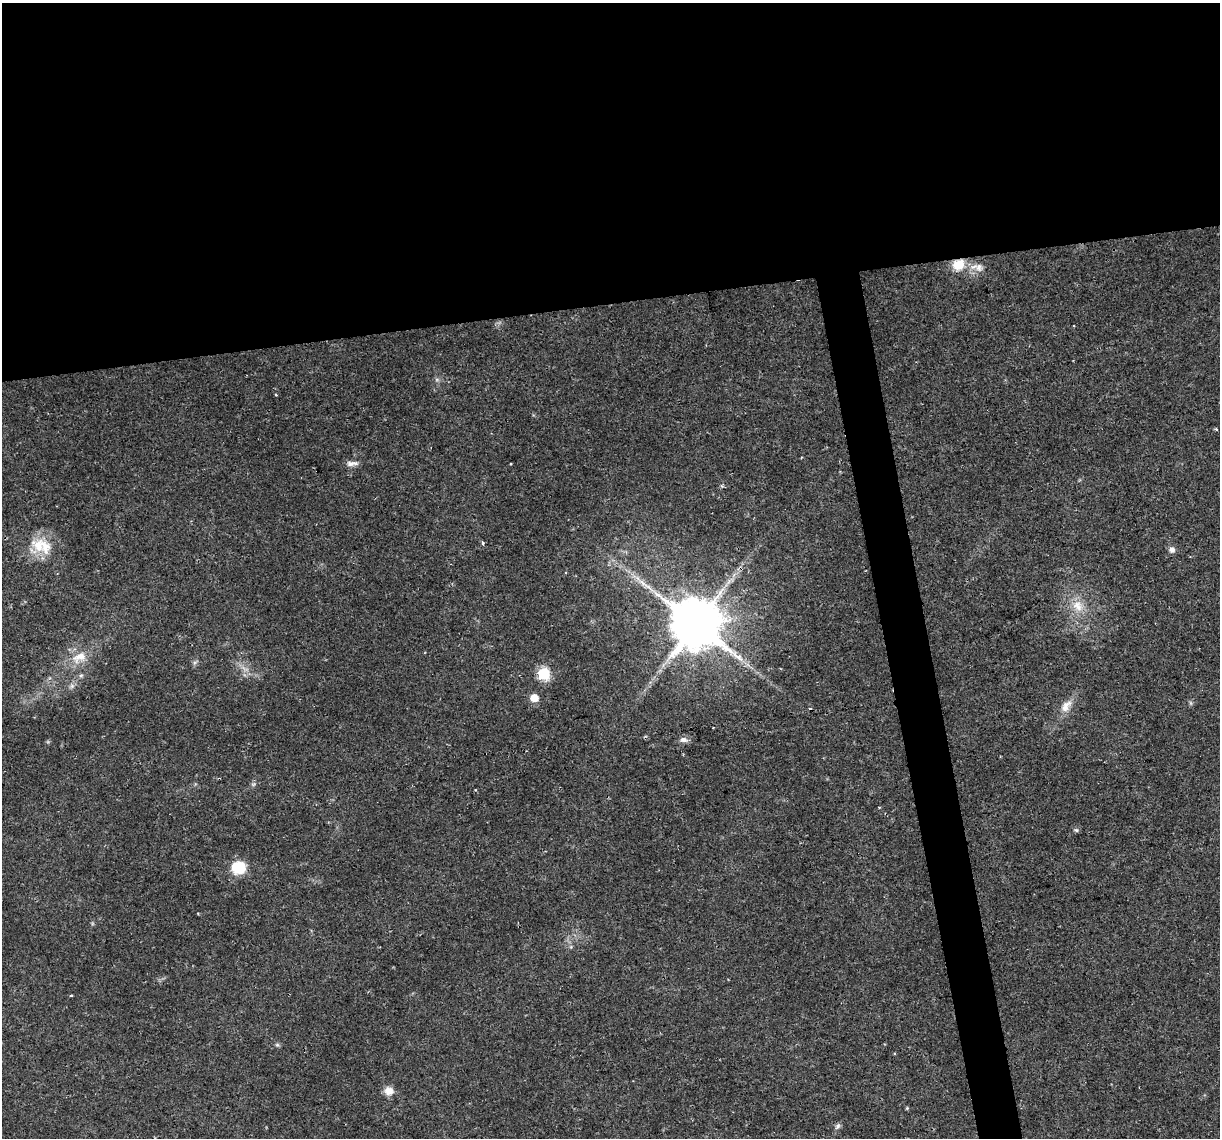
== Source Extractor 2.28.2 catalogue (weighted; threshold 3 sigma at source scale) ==
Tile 2 of 4 x 4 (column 2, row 1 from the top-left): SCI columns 1219-2436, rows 3483-4618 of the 4872 x 4645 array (HDU 1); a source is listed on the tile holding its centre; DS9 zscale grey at full resolution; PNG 1222 x 1140 px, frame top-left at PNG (2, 3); no overlay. Shown black and unused: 29% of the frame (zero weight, under 2 of 3 exposures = <1% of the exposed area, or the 3 px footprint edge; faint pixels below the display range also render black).
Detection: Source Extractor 2.28.2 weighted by HDU 2 'WHT'; one run over the whole footprint, this tile lists its part. Background 0.0408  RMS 0.0036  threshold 0.0161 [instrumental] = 3 sigma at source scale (4.5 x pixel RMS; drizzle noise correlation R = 1.50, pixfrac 1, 0.0396/0.0396 arcsec/px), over >= 5 px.
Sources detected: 26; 1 cosmic-ray / hot-pixel residue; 1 long thin detection or spike segment (spike, bleed or trail) — not listed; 1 inside a brighter listed object's ellipse — not listed separately; the other 23 listed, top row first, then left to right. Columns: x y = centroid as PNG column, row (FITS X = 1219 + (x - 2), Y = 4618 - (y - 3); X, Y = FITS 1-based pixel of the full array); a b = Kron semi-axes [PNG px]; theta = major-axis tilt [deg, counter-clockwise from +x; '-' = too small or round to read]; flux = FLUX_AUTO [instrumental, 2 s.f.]
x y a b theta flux
959 264 16 14 32 6.8
979 267 12 10 -37 2.8
276 395 3 3 - 0.69
1216 429 4 3 - 0.48
352 463 17 6 4 1.8
483 543 5 4 - 0.49
38 546 24 19 -53 9.9
1172 550 8 7 - 1.6
1077 606 18 13 -48 5.8
695 624 14 13 - 2200
79 657 24 13 28 6.8
543 674 6 6 - 34
534 698 6 6 - 5.9
1066 706 20 10 54 3.9
683 740 10 7 -3 1.6
1076 830 7 5 -15 0.61
238 867 14 12 7 11
71 995 3 2 - 0.42
277 1045 6 5 - 0.62
894 1054 3 3 - 0.45
389 1091 11 10 - 3
907 1108 4 3 - 0.35
837 1126 8 6 52 1
Overlapping masked pixels (flux is a lower limit): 1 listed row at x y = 959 264